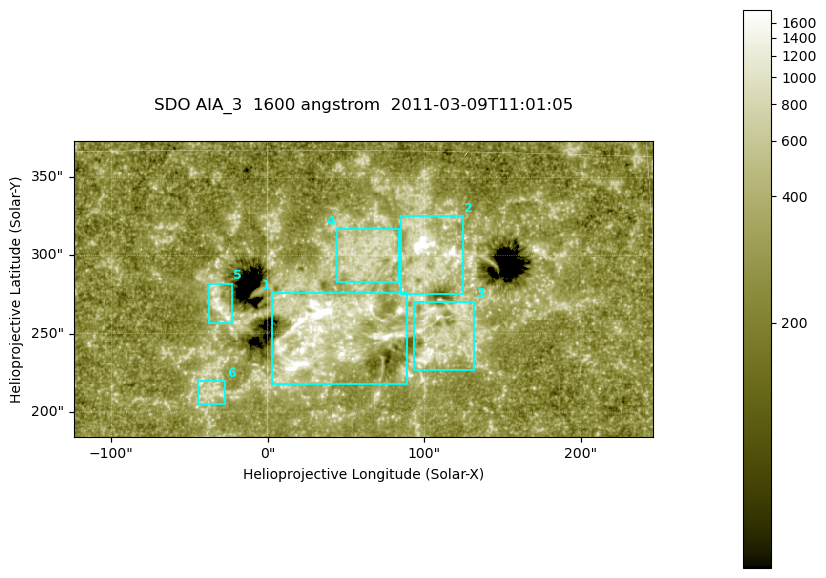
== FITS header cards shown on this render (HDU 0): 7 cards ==
TELESCOP= 'SDO     '           /
INSTRUME= 'AIA_3   '           /
WAVELNTH=                 1600 /
WAVEUNIT= 'angstrom'           /
DATE-OBS= '2011-03-09T11:01:05.126' /
CTYPE1  = 'HPLN-TAN'           /
CTYPE2  = 'HPLT-TAN'           /

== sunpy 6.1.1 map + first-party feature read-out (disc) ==
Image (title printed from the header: SDO AIA_3  1600 angstrom  2011-03-09T11:01:05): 607 x 311 px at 0.609 arcsec/px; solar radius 966 arcsec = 1586 px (partial field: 2.4% of the solar disc is inside the frame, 100% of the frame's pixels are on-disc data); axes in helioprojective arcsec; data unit not stated in the header (colour bar unlabelled)
Pointing: header CRPIX1/2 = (2052.59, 2044.23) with CRVAL1/2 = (0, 0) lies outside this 607 x 311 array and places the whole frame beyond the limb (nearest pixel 1.42 R_sun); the SolarSoft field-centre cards XCEN/YCEN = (60.88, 278.6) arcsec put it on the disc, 1820 arcsec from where CRPIX/CRVAL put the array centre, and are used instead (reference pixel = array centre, CRVAL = XCEN/YCEN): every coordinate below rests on XCEN/YCEN
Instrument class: DISC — disc imager (sunpy class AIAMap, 1600 A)
Bright regions (active regions / flare kernels): reference = the on-disc median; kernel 5 px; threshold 5 sigma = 433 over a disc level ~263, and >= 1.15x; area >= 188 px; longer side >= 4 px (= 2.4 arcsec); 6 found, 6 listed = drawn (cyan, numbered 1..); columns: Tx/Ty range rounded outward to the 2 arcsec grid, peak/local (2 s.f.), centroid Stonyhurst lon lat
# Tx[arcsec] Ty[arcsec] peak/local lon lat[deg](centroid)
1 2..90 218..276 13 +2 +8
2 84..126 274..326 29 +6 +11
3 92..132 226..272 5.9 +7 +8
4 44..84 282..318 4.4 +4 +11
5 -38..-22 256..282 7.3 -2 +9
6 -46..-26 204..220 3.6 -2 +5